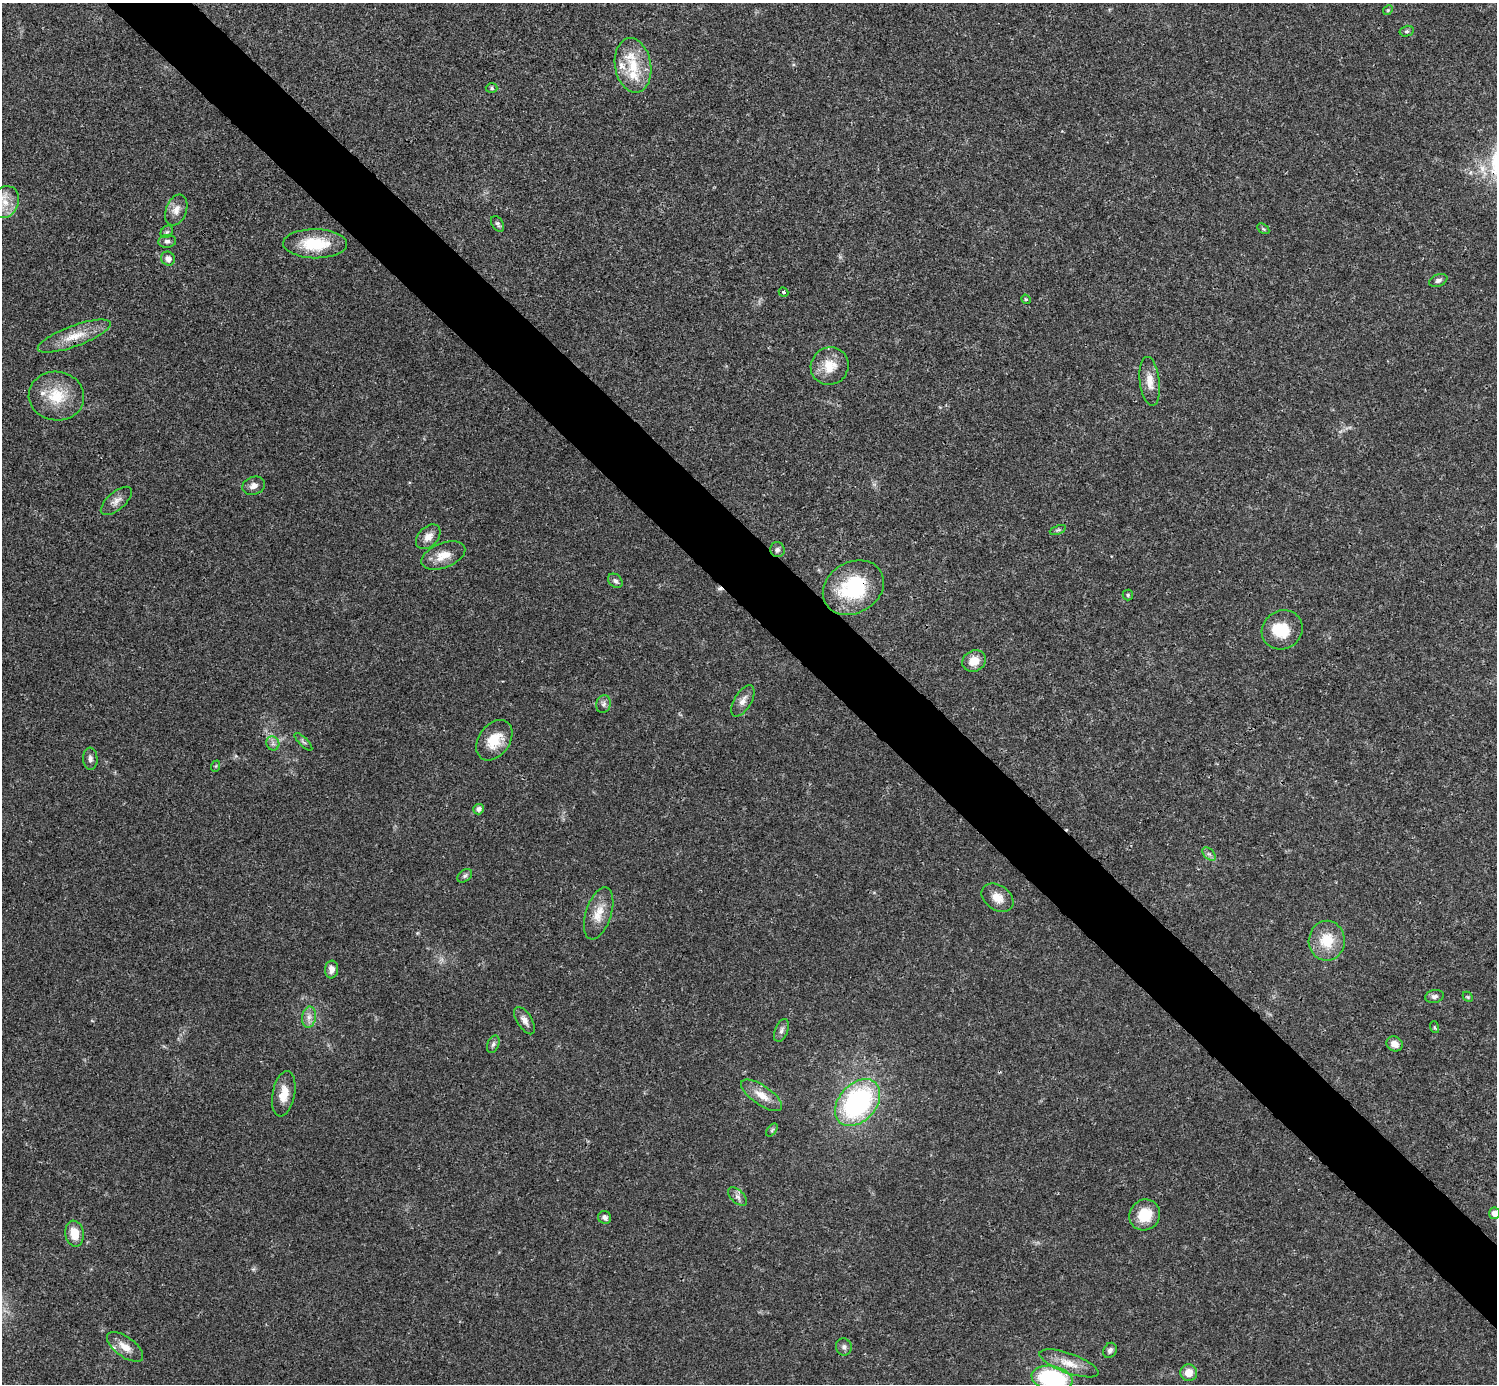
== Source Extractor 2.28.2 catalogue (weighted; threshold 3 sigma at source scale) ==
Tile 6 of 4 x 4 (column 2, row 2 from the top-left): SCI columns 1495-2989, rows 2920-4301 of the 5981 x 5981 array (HDU 1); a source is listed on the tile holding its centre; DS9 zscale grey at full resolution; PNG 1499 x 1386 px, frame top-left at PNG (2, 3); each listed source drawn as its Kron ellipse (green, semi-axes under 4 px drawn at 4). Shown black and unused: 5% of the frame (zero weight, under 3 of 4 exposures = <1% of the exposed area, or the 3 px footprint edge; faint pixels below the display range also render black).
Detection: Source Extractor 2.28.2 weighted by HDU 2 'WHT'; one run over the whole footprint, this tile lists its part. Background 0.0208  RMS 0.0022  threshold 0.0101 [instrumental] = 3 sigma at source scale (4.5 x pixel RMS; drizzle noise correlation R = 1.50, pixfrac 1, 0.05/0.05 arcsec/px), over >= 5 px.
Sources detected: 73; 2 cosmic-ray / hot-pixel residue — neither listed nor drawn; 4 inside a brighter listed object's ellipse — not listed separately; the other 67 listed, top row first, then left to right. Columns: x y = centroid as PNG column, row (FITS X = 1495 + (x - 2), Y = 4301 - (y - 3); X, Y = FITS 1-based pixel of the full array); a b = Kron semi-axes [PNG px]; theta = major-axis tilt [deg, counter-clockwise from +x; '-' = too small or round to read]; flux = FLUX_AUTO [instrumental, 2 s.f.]
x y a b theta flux
1388 10 5 4 - 0.3
1407 31 7 5 14 0.42
633 65 27 18 -81 7.8
492 88 6 4 -3 0.37
5 202 16 13 65 3.7
176 210 16 10 68 2
498 224 8 5 -57 0.53
1263 229 6 4 -32 0.35
167 232 7 5 46 0.43
167 241 9 6 6 0.66
315 244 32 14 -1 9.2
168 259 7 6 - 1.1
1438 280 9 6 22 0.69
783 292 5 3 - 0.38
1026 299 5 4 - 0.32
74 336 38 10 20 5
830 366 19 18 - 4.6
1150 381 24 10 -83 2.8
56 396 28 24 -7 7.8
254 486 11 9 20 1.3
116 501 19 9 41 1.6
1058 530 8 4 22 0.44
428 537 14 9 44 2
777 550 7 7 - 0.72
443 556 23 12 21 3.5
615 581 8 6 -41 0.67
853 588 32 25 30 17
1128 595 5 5 - 0.33
1282 630 21 19 34 6.2
974 661 12 10 28 3
743 701 17 8 59 1.6
603 704 9 7 78 0.76
494 740 22 15 55 5.4
303 742 12 3 -45 0.45
273 743 7 6 - 0.73
90 759 11 7 -86 0.97
216 766 6 3 71 0.25
479 809 5 5 - 0.92
1209 854 8 5 -44 0.6
465 876 8 5 38 0.56
997 898 17 12 -35 2.8
599 913 27 13 72 3.9
1327 941 20 18 88 6.3
331 969 9 6 84 1.2
1434 996 9 6 11 0.77
1468 997 6 4 -46 0.31
309 1017 11 7 81 1.2
525 1021 15 7 -57 1.4
1434 1027 6 3 -71 0.28
781 1030 12 6 69 0.84
493 1044 9 5 67 0.63
1395 1044 8 7 - 1.8
284 1094 23 11 79 3.4
762 1095 24 9 -35 3.3
858 1103 27 18 48 39
772 1130 7 4 53 0.38
738 1197 12 6 -44 0.94
1494 1213 5 5 - 1.5
1145 1215 16 15 - 5.7
605 1217 7 6 - 0.76
75 1234 13 9 -80 3.5
125 1347 21 10 -36 2.8
844 1347 8 8 - 0.79
1110 1350 8 6 59 0.7
1069 1363 31 10 -20 3.7
1189 1373 8 8 - 2.5
1052 1378 21 12 -10 26
Overlapping masked pixels (flux is a lower limit): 1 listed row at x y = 853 588
Isophote crosses this tile's border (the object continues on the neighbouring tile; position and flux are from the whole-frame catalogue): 3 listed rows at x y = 5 202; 1494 1213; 1052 1378